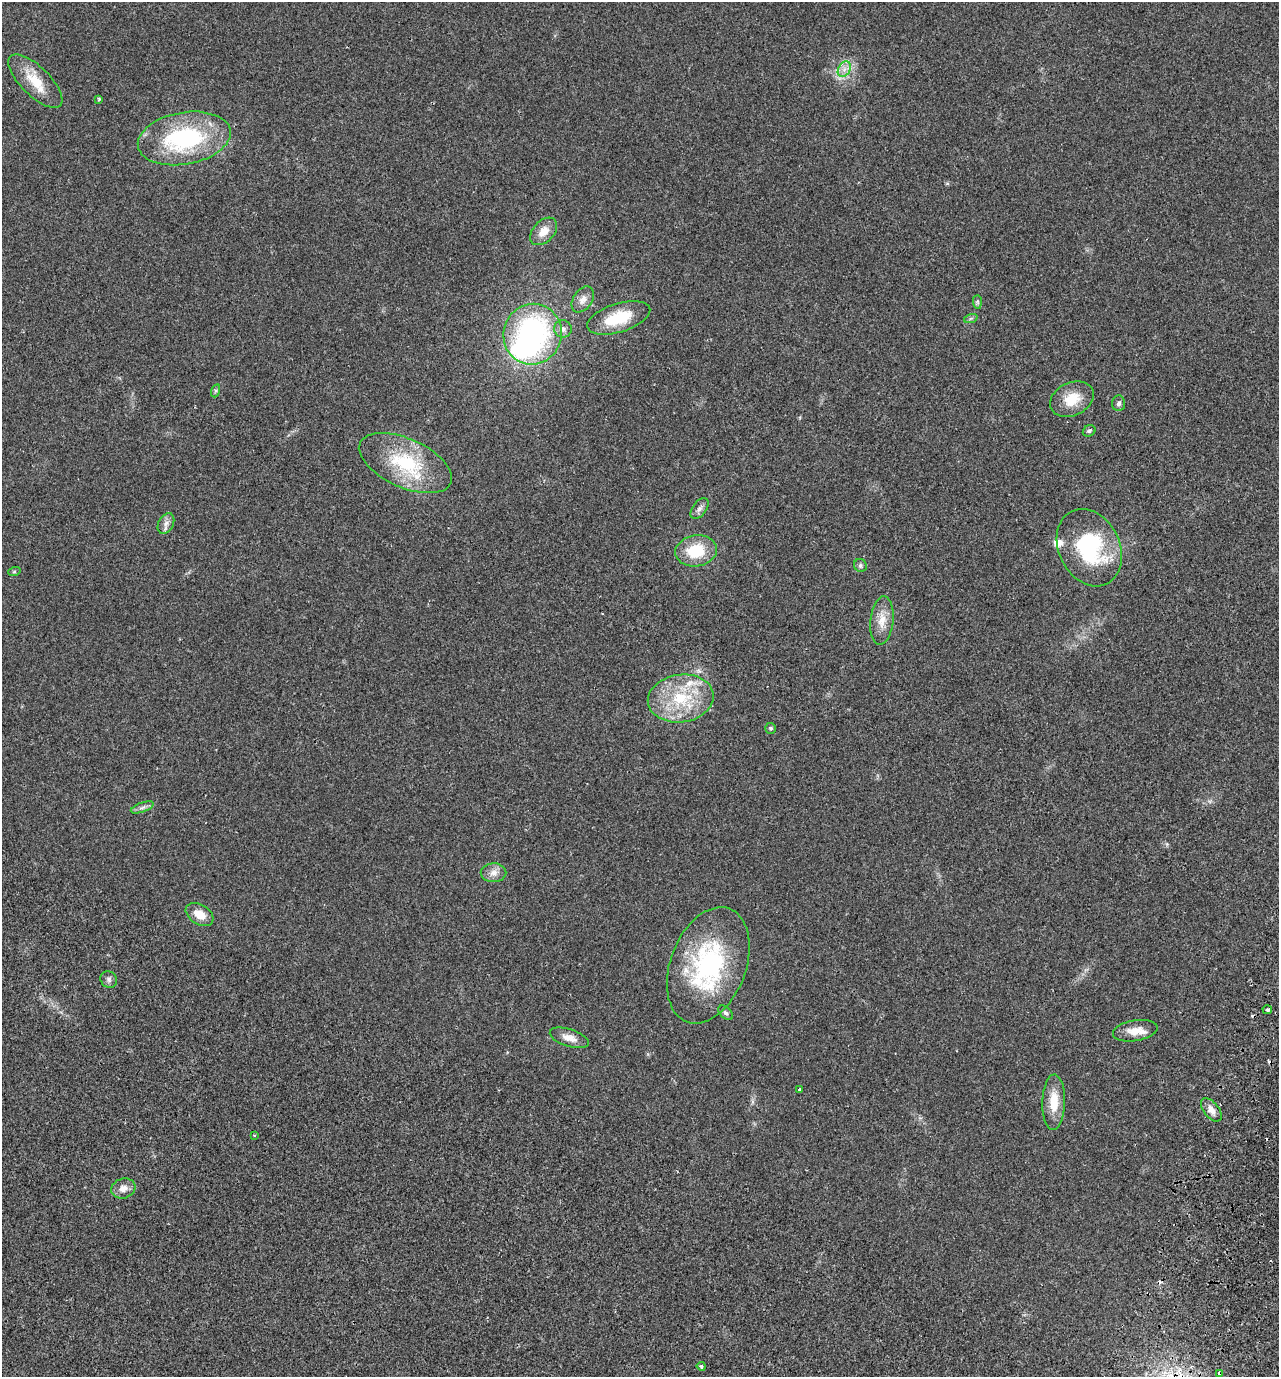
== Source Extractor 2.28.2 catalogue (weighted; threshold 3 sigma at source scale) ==
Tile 6 of 4 x 4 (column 2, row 2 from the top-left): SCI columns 1602-2878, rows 2776-4150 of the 5624 x 5552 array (HDU 1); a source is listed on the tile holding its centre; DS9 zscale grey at full resolution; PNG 1281 x 1379 px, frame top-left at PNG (2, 2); each listed source drawn as its Kron ellipse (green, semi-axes under 4 px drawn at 4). Shown black and unused: <1% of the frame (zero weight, under 2 of 3 exposures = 3% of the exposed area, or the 3 px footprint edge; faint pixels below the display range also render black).
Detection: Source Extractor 2.28.2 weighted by HDU 2 'WHT'; one run over the whole footprint, this tile lists its part. Background 0.0204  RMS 0.0053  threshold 0.024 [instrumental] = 3 sigma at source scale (4.5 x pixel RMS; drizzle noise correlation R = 1.50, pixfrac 1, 0.05/0.05 arcsec/px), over >= 5 px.
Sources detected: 49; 1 inside a brighter object's white glare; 4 cosmic-ray / hot-pixel residue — neither listed nor drawn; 3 inside a brighter listed object's ellipse — not listed separately; the other 41 listed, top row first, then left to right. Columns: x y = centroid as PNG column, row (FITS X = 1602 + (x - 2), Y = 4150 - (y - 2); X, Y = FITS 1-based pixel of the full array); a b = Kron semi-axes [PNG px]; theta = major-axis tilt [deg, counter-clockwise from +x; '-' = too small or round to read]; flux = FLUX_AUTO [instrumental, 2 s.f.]
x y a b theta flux
844 69 8 6 60 2.5
35 81 35 14 -45 13
99 99 4 3 - 0.57
184 138 47 26 10 62
544 231 16 10 47 6
583 299 14 9 55 3.8
977 302 7 4 -89 0.91
619 318 33 14 17 19
971 318 7 4 19 0.89
563 329 9 8 - 2.4
533 334 30 29 - 94
215 391 7 4 71 0.79
1072 399 23 16 25 12
1119 403 8 6 86 1.5
1089 431 6 5 - 0.96
405 463 50 24 -24 36
699 508 12 7 54 2.2
166 523 11 7 63 2.6
1089 548 40 30 -64 46
696 551 21 15 8 18
860 565 7 6 - 1.3
14 572 6 4 19 0.6
882 620 24 11 84 7.6
681 698 33 24 8 29
771 728 5 5 - 0.95
142 807 12 4 20 1.7
494 873 13 9 1 3.5
200 914 15 9 -32 6.4
708 965 60 37 69 70
109 979 9 7 -50 1.5
1267 1010 5 3 - 2.6
726 1013 9 5 -45 1.2
1135 1031 22 10 9 6.5
569 1038 20 8 -18 4.8
800 1090 3 3 - 2.2
1054 1102 28 11 88 12
1211 1110 14 7 -51 3.6
254 1135 3 3 - 0.52
123 1188 12 10 18 3.8
701 1366 4 4 - 0.86
1220 1374 4 3 - 2.7
Overlapping masked pixels (flux is a lower limit): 1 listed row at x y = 1220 1374